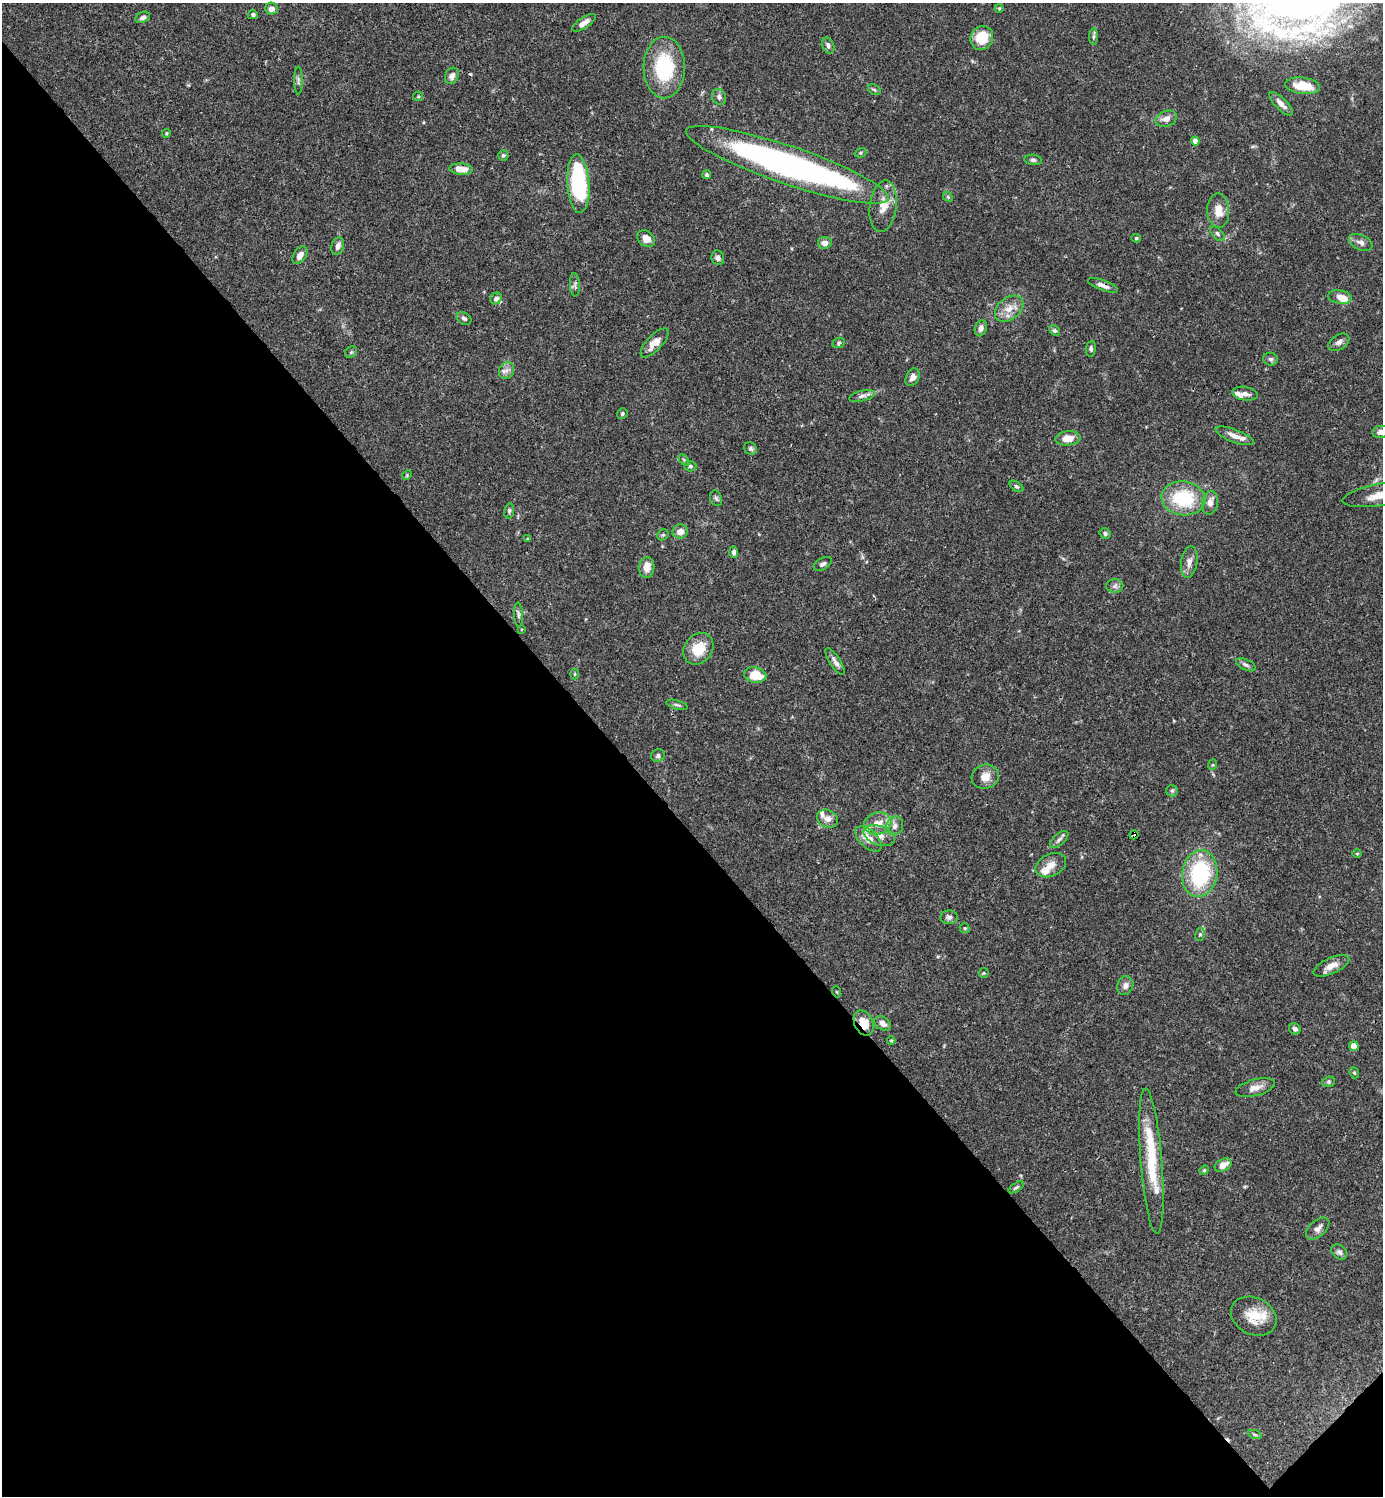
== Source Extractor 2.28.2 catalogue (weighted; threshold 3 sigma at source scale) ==
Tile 14 of 4 x 4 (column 2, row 4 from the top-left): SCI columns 1681-3061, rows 1-1494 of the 5979 x 5980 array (HDU 1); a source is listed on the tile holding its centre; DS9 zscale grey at full resolution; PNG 1385 x 1498 px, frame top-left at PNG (2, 3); each listed source drawn as its Kron ellipse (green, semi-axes under 4 px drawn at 4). Shown black and unused: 45% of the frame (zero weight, under 3 of 4 exposures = <1% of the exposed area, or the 3 px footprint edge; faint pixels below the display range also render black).
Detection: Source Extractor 2.28.2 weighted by HDU 2 'WHT'; one run over the whole footprint, this tile lists its part. Background 0.0656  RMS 0.0031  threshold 0.0141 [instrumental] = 3 sigma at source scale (4.5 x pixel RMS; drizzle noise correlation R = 1.50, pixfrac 1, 0.05/0.05 arcsec/px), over >= 5 px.
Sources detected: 134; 1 inside a brighter object's white glare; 1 cosmic-ray / hot-pixel residue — neither listed nor drawn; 9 inside a brighter listed object's ellipse — not listed separately; the other 123 listed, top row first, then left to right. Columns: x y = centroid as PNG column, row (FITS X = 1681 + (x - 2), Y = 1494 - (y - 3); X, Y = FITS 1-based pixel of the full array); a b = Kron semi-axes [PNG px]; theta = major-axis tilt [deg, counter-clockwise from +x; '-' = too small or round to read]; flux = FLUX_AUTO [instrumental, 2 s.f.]
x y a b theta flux
999 8 4 4 - 0.32
271 9 6 6 - 1.6
253 15 5 4 - 0.63
143 17 8 5 24 0.96
584 23 13 5 33 2
1094 37 8 4 89 0.71
982 38 12 11 - 8.8
828 46 8 5 -65 1
664 67 31 20 -90 21
452 76 8 6 63 1.5
298 81 14 4 -89 0.83
1303 86 18 8 -7 6.3
874 90 7 4 -31 0.5
418 96 5 5 - 0.38
719 97 8 7 - 1
1281 104 15 5 -45 2
1166 119 11 7 19 2.2
166 133 4 4 - 0.38
1195 141 4 4 - 2.7
861 153 6 4 21 0.44
503 155 5 5 - 0.55
1033 160 9 5 -7 0.73
787 165 107 19 -19 130
461 169 12 5 -4 4.6
707 175 4 4 - 0.55
578 183 29 11 -86 34
948 197 5 4 - 0.42
883 206 26 13 83 5
1218 211 17 11 -88 4.3
1217 234 9 5 -47 0.78
1136 238 5 4 - 0.41
646 239 9 7 -39 3.2
1361 242 12 7 -24 1.6
825 243 7 6 - 2
338 246 9 6 72 1.5
300 255 10 6 57 2
718 258 7 6 - 1
575 285 12 5 -88 0.76
1103 285 16 5 -20 1.8
1340 297 12 6 -9 3.2
496 298 6 5 - 1.1
1009 309 16 11 39 3.5
464 318 8 6 -32 0.78
981 328 8 6 68 1.5
1055 330 6 4 -42 0.63
1339 342 11 7 31 1.3
654 343 18 8 46 3.2
839 343 6 5 - 0.49
1091 349 8 5 84 0.67
351 352 6 5 - 0.5
1271 359 7 6 - 0.8
506 370 9 7 66 1.4
913 377 9 6 62 1.5
1245 394 13 6 -8 1.6
862 396 13 5 12 1.3
622 414 5 5 - 0.53
1381 432 9 6 7 2.1
1235 436 20 6 -21 2.5
1068 438 12 7 4 4
751 449 7 6 - 0.62
684 460 6 4 -45 0.43
690 466 6 5 - 0.52
407 475 5 4 - 0.34
1016 486 7 4 -34 0.59
1382 495 40 11 9 8.7
716 498 8 5 -71 0.68
1183 498 22 17 -6 19
1210 503 12 8 79 2.1
509 511 8 5 80 0.57
680 532 7 7 - 2.4
1105 533 5 5 - 0.69
663 535 6 5 - 0.49
527 539 4 4 - 0.28
734 552 6 4 -87 0.84
1189 562 16 8 81 2.3
823 564 10 6 29 0.92
647 567 10 7 84 3.2
1115 586 8 7 - 1
518 615 12 4 -87 0.71
522 629 4 2 - 0.25
698 649 17 13 52 7.8
835 662 16 5 -56 1.4
1246 665 11 5 -25 0.88
574 674 5 3 - 0.29
755 675 11 7 -12 7.9
677 705 11 4 -16 0.64
658 756 7 6 - 0.91
1212 765 5 3 - 0.31
985 777 14 12 16 3.3
1172 791 6 5 - 0.58
827 819 11 8 -26 2.4
878 823 14 11 12 4.3
895 826 9 8 - 1.5
1134 835 4 4 - 2.2
879 836 16 9 -19 3
868 839 16 8 -43 3.9
1059 839 11 5 42 0.98
1357 854 5 3 - 0.28
1051 865 16 11 26 2.8
1200 874 23 17 81 27
949 917 8 7 - 1
965 928 5 4 - 0.43
1200 934 6 5 - 0.57
1331 966 19 8 24 2.8
984 973 5 4 - 0.34
1125 985 9 8 - 1.4
837 992 5 3 - 0.27
864 1023 13 9 -63 5.5
883 1023 9 6 -35 1.7
1295 1029 6 5 - 0.99
891 1041 4 4 - 0.34
1354 1046 5 4 - 5.3
1354 1073 6 4 -69 0.44
1329 1082 6 5 - 0.49
1255 1088 20 8 15 2.6
1151 1161 73 10 -85 18
1223 1165 9 6 31 3
1204 1170 5 4 - 0.36
1016 1187 8 4 33 0.61
1318 1228 14 8 41 1.8
1339 1252 9 6 -40 1.1
1254 1316 24 18 -27 7.8
1255 1435 7 4 -19 0.51
Overlapping masked pixels (flux is a lower limit): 4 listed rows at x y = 787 165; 1103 285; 1134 835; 864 1023
Isophote crosses this tile's border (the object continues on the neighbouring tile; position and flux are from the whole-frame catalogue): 2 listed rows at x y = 1381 432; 1382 495